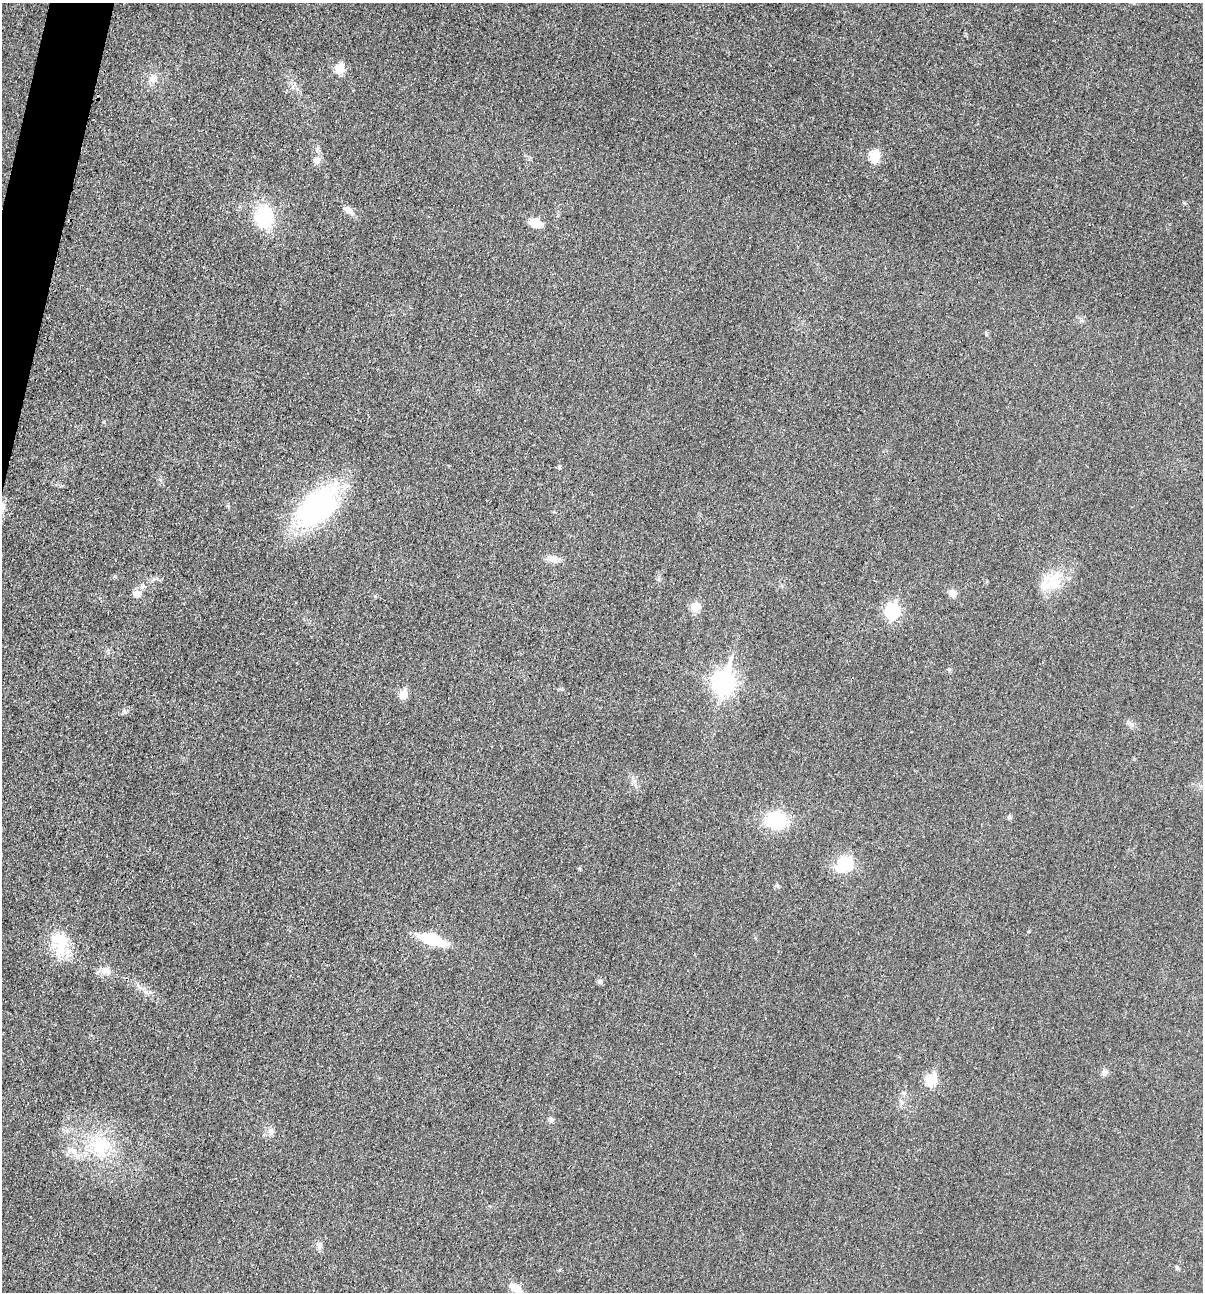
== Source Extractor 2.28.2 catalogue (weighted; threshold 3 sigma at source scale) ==
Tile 11 of 4 x 4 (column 3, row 3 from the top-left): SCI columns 2532-3732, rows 1302-2591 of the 5200 x 5181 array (HDU 1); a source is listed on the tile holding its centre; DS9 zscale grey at full resolution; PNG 1205 x 1294 px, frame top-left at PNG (2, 3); no overlay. Shown black and unused: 1% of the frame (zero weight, under 3 of 4 exposures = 1% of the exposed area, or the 3 px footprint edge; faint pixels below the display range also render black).
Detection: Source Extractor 2.28.2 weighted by HDU 2 'WHT'; one run over the whole footprint, this tile lists its part. Background 0.0299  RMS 0.0059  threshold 0.0265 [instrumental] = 3 sigma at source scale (4.5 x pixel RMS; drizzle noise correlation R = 1.50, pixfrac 1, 0.05/0.05 arcsec/px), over >= 5 px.
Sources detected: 38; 1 inside a brighter object's white glare — not listed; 2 inside a brighter listed object's ellipse — not listed separately; the other 35 listed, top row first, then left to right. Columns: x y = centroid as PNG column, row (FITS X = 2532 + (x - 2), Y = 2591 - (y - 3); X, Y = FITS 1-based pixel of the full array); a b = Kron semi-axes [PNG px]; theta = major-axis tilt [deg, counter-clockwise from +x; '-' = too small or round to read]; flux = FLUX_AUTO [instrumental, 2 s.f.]
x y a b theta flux
340 69 6 5 - 25
153 79 12 9 20 3.8
875 156 6 6 - 30
317 161 10 8 -63 2.7
349 210 13 7 -40 4
264 216 26 20 79 30
536 223 10 8 -20 10
559 467 4 4 - 1.1
317 507 42 23 47 120
553 559 14 10 -24 4.5
1054 581 32 18 68 17
142 587 6 6 - 1.6
137 593 8 7 - 4.2
952 593 10 9 - 2.7
696 607 12 11 - 5.7
892 611 8 7 - 87
724 682 10 8 76 340
403 694 6 5 - 13
1009 817 7 5 21 1
776 820 18 15 -5 33
845 864 20 16 40 21
579 868 5 4 - 0.74
60 939 25 22 -61 20
432 939 24 9 -17 26
106 971 13 10 -21 4.5
600 981 7 5 43 1.3
1104 1072 9 7 86 2.1
931 1079 6 6 - 34
904 1093 7 4 -87 1.1
551 1120 8 6 86 1.5
271 1131 10 8 -75 2.7
100 1146 31 28 31 34
320 1246 10 7 -73 2.2
1177 1267 5 5 - 1.2
515 1288 20 10 -25 7
Unlisted compact peaks at least as high as the median listed source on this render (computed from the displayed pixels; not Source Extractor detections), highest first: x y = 1184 203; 634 781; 949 669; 986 334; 104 422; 124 712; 777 885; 375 596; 1132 725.